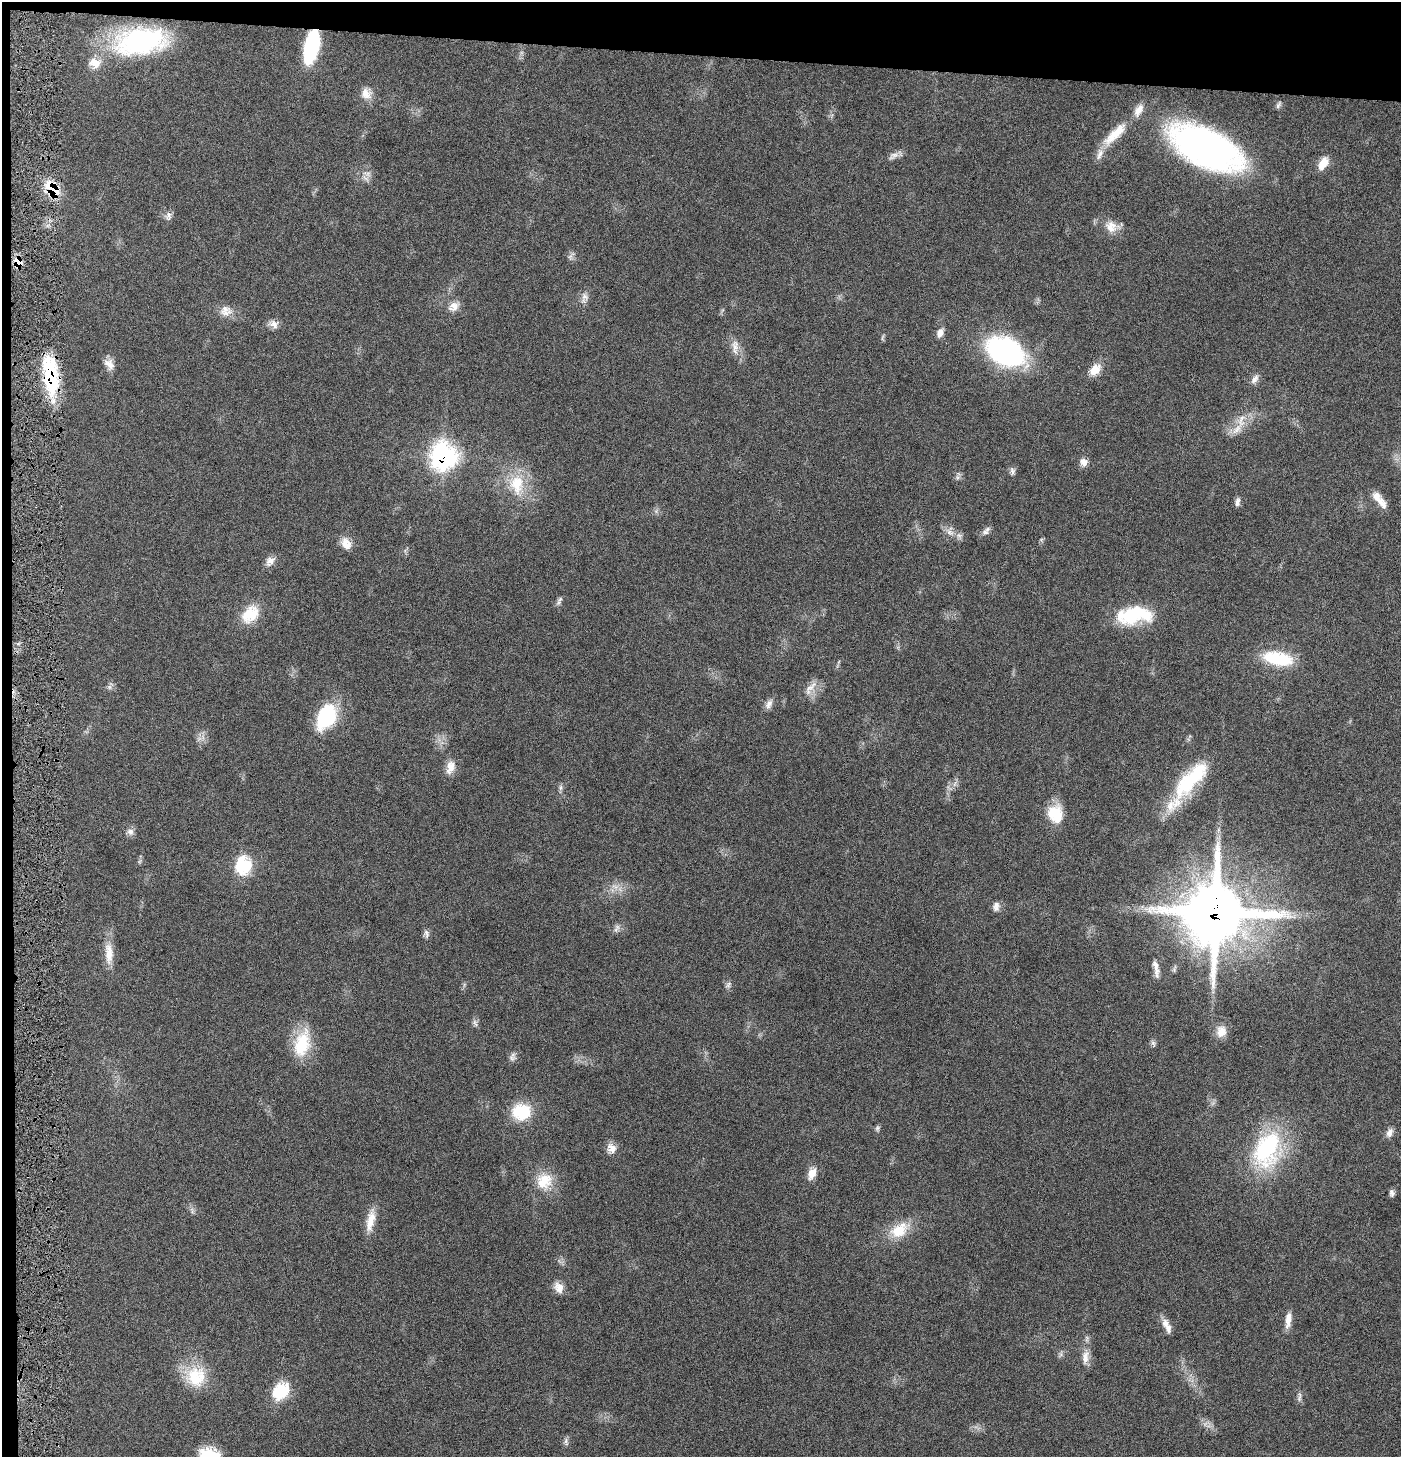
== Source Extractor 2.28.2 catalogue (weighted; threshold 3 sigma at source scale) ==
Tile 1 of 3 x 3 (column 1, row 1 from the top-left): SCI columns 148-1546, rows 2913-4367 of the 4445 x 4372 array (HDU 1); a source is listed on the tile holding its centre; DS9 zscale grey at full resolution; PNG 1403 x 1459 px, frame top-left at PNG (2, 2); no overlay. Shown black and unused: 5% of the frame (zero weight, under 4 of 8 exposures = <1% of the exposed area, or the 3 px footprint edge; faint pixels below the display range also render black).
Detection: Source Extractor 2.28.2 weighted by HDU 2 'WHT'; one run over the whole footprint, this tile lists its part. Background 0.0669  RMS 0.0041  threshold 0.017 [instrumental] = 3 sigma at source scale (4.09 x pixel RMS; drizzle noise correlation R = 1.36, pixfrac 0.8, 0.05/0.05 arcsec/px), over >= 5 px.
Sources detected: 96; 3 too faint to see at this stretch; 1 inside a brighter object's white glare — not listed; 8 inside a brighter listed object's ellipse — not listed separately; the other 84 listed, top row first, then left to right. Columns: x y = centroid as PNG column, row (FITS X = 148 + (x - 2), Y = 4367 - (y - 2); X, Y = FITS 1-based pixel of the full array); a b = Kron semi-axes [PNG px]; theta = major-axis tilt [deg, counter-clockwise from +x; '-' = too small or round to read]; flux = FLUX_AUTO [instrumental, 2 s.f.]
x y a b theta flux
141 41 61 30 8 61
312 47 29 12 78 33
366 94 15 12 -45 4.1
1278 105 11 5 61 0.91
1115 134 41 12 44 10
1205 147 61 29 -26 180
893 156 15 8 28 2.2
1323 163 15 9 60 5.3
52 189 23 14 -57 10
168 216 13 7 80 1.7
1111 227 17 15 -61 5
571 256 13 4 50 1
18 262 13 9 -71 3.1
585 297 12 10 -84 2.2
453 307 15 11 26 3.4
226 313 22 9 1 4.1
273 324 14 10 -30 2.4
940 333 12 8 70 2.3
735 347 24 9 -88 3.7
1005 351 36 22 -27 83
109 364 16 10 -50 3.2
1095 370 17 11 45 5.1
50 375 45 15 -84 27
1255 379 14 7 53 2
1241 421 22 10 79 5.1
443 456 15 14 - 98
1084 462 10 8 -51 2.7
1012 471 11 6 -78 1.2
958 477 6 6 - 0.96
517 484 30 20 -87 14
1237 502 12 6 81 1.5
1381 503 20 11 -44 3.9
950 532 12 6 -25 2.5
985 532 8 7 - 1.4
346 544 16 11 -57 3.9
270 561 14 10 48 2.6
559 601 13 5 63 1.2
250 614 23 16 45 11
1135 614 40 21 8 22
1278 659 35 15 -11 19
109 687 7 5 -90 0.89
810 688 25 8 51 3.7
769 704 14 8 63 2.2
326 717 25 16 63 29
450 767 17 11 75 4.4
1186 784 37 26 59 21
560 788 10 4 90 0.97
1055 814 22 18 -81 11
130 831 10 8 -11 1.7
243 866 14 12 -87 22
615 887 11 7 -11 2.5
996 906 12 9 84 2
1215 912 30 30 - 1200
617 928 12 6 61 1.5
426 933 12 6 -62 1.3
109 953 32 11 -87 6.4
1156 969 25 6 -79 3
728 984 8 6 56 1
475 1023 11 4 -66 1
1221 1031 15 12 74 4.3
1153 1043 9 5 -55 0.9
302 1044 34 19 75 16
512 1058 11 8 11 1.5
521 1112 20 17 -5 15
877 1128 7 5 47 0.8
1389 1133 12 8 63 2
612 1148 12 8 -61 3.9
1267 1149 50 31 68 43
812 1174 15 9 67 3.9
544 1181 24 22 67 10
1392 1193 9 6 -81 1.3
192 1211 11 3 -80 0.87
370 1221 30 9 78 5.9
899 1230 25 16 38 10
559 1288 14 11 -57 3.6
1288 1320 21 7 82 3.7
1166 1323 14 11 -80 3.1
1061 1354 7 4 72 0.83
1085 1357 21 9 82 4.3
196 1377 28 27 - 15
281 1391 19 14 46 15
1299 1397 14 5 83 1.3
566 1441 8 5 82 1
210 1455 26 15 -13 13
Overlapping masked pixels (flux is a lower limit): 6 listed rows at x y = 312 47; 52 189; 18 262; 50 375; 443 456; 1215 912
Isophote crosses this tile's border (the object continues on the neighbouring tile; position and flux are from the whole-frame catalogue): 1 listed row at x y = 210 1455